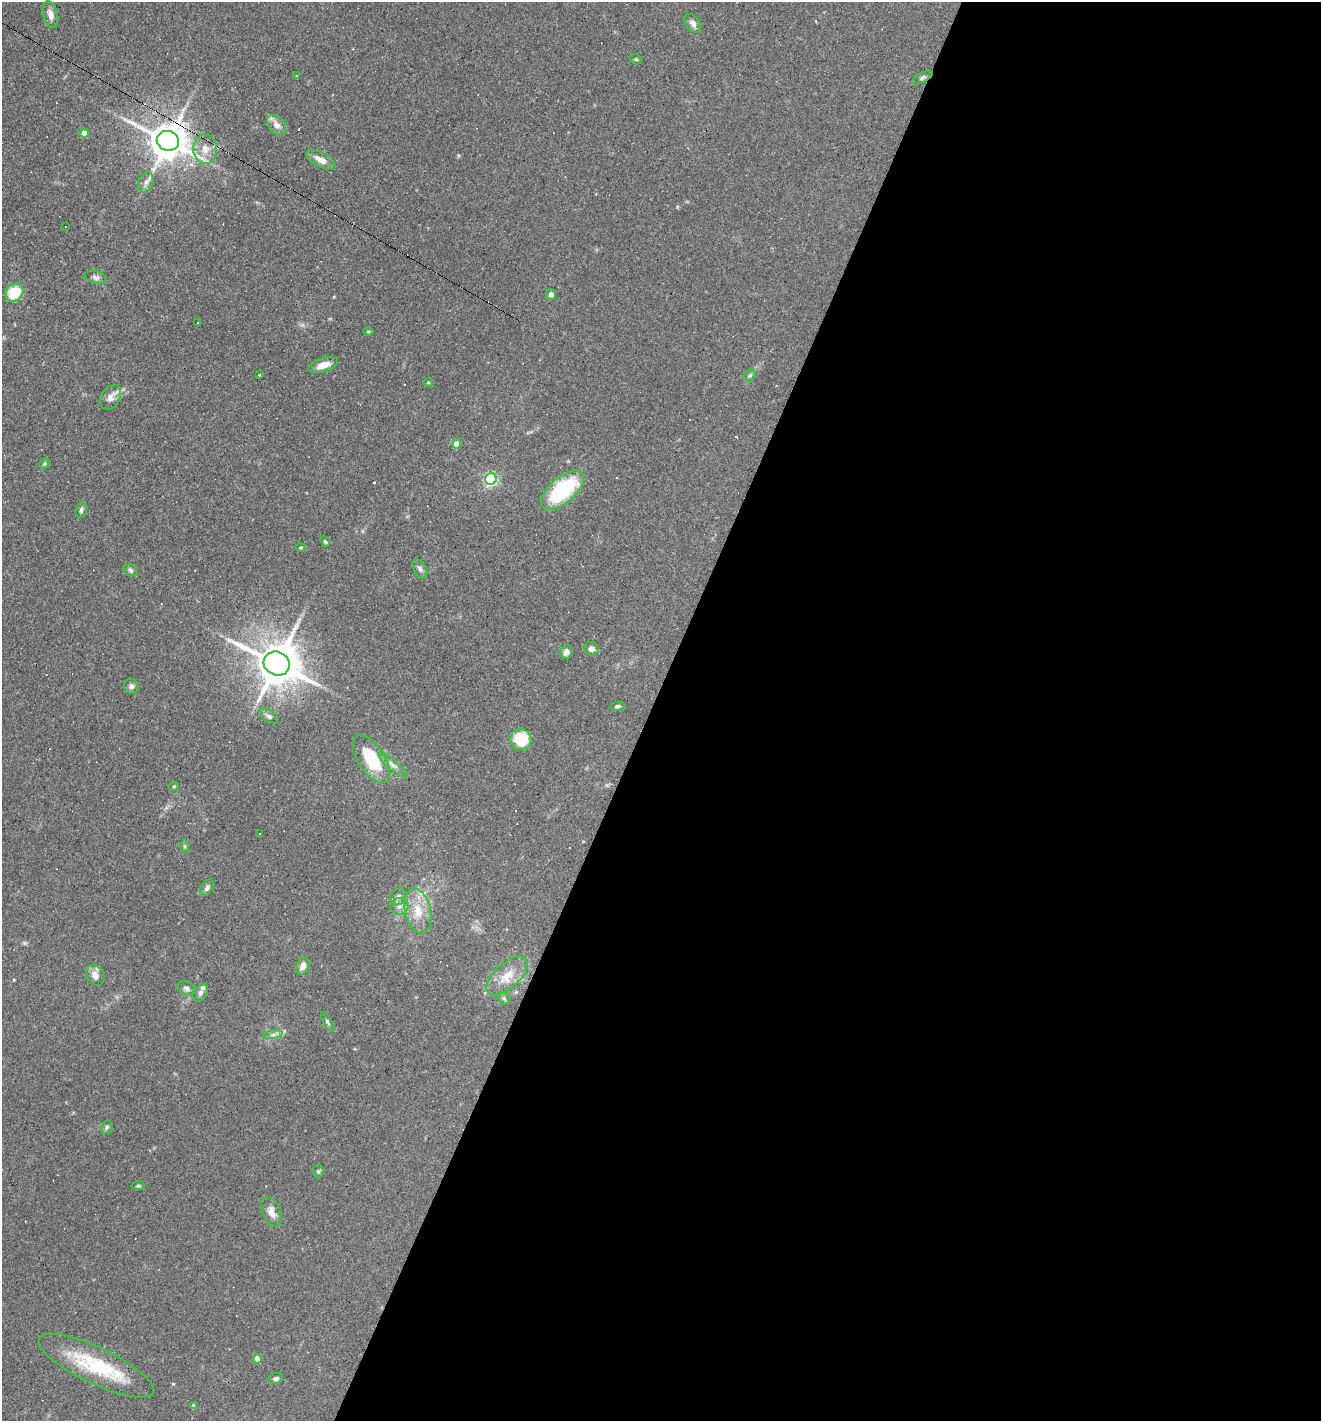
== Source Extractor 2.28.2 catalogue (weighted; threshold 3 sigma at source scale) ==
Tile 12 of 4 x 4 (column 4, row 3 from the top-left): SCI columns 4095-5413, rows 1420-2838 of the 5686 x 5676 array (HDU 1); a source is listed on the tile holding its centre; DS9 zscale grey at full resolution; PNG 1323 x 1423 px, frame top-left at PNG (2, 2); each listed source drawn as its Kron ellipse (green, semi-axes under 4 px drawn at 4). Shown black and unused: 51% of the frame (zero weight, under 3 of 4 exposures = <1% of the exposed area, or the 3 px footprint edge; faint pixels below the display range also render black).
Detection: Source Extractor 2.28.2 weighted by HDU 2 'WHT'; one run over the whole footprint, this tile lists its part. Background 0.0842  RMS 0.0052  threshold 0.0235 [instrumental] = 3 sigma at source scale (4.5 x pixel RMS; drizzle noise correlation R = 1.50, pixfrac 1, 0.05/0.05 arcsec/px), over >= 5 px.
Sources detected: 92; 26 cosmic-ray / hot-pixel residue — neither listed nor drawn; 3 inside a brighter listed object's ellipse — not listed separately; the other 63 listed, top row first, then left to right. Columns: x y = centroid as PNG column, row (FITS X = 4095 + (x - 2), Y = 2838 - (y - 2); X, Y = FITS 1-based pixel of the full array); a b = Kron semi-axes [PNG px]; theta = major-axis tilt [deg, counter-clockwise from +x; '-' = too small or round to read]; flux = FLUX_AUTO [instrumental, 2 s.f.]
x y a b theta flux
50 14 13 7 -76 3.4
693 23 11 7 -55 2.4
636 59 6 5 - 0.69
296 75 3 2 - 0.34
922 77 11 4 28 1.3
276 125 11 8 -48 3.6
84 133 4 4 - 4.2
168 141 11 10 - 1400
205 149 15 12 -85 6.2
321 160 16 7 -27 4.9
146 182 11 7 65 2.4
65 226 3 3 - 0.85
96 277 11 6 -17 1.9
14 293 10 8 43 16
551 295 5 5 - 2
198 323 3 3 - 1.8
368 331 5 3 - 0.54
323 365 15 6 18 5.2
259 375 3 2 - 0.52
750 375 6 5 - 1.1
428 382 5 3 - 0.43
110 397 13 9 60 3.9
457 444 4 4 - 6.7
44 464 5 4 - 0.73
491 479 6 5 - 84
563 490 26 12 40 42
81 510 8 5 74 1.3
325 542 5 4 - 0.7
301 548 4 3 - 0.61
420 569 10 6 -61 1.7
130 570 7 5 -34 1.1
591 649 7 6 - 2
566 652 7 6 - 2.5
277 664 13 11 -24 1800
131 686 7 7 - 1.7
617 706 7 4 7 0.94
269 716 11 6 -34 1.7
521 740 11 10 - 20
371 759 27 13 -57 24
393 765 19 5 -40 2.6
174 786 5 4 - 0.61
259 833 3 3 - 1.2
185 846 6 4 90 0.73
207 888 9 6 56 1.8
398 897 9 7 50 2
399 906 9 8 - 2.5
418 911 23 13 -77 11
303 966 9 6 66 3.3
95 975 11 8 -59 3.9
507 976 25 12 43 9
187 988 10 6 -27 1.7
200 993 10 6 58 1.7
504 998 7 5 -61 1
327 1022 11 4 -60 0.93
273 1034 9 4 9 1.7
107 1127 7 5 62 1
318 1171 6 5 - 0.85
138 1186 6 4 6 0.68
271 1212 15 9 -68 4.3
257 1359 4 4 - 5.9
96 1366 63 18 -26 37
276 1378 7 5 7 1.3
194 1406 4 4 - 2.5
Overlapping masked pixels (flux is a lower limit): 1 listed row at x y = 168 141